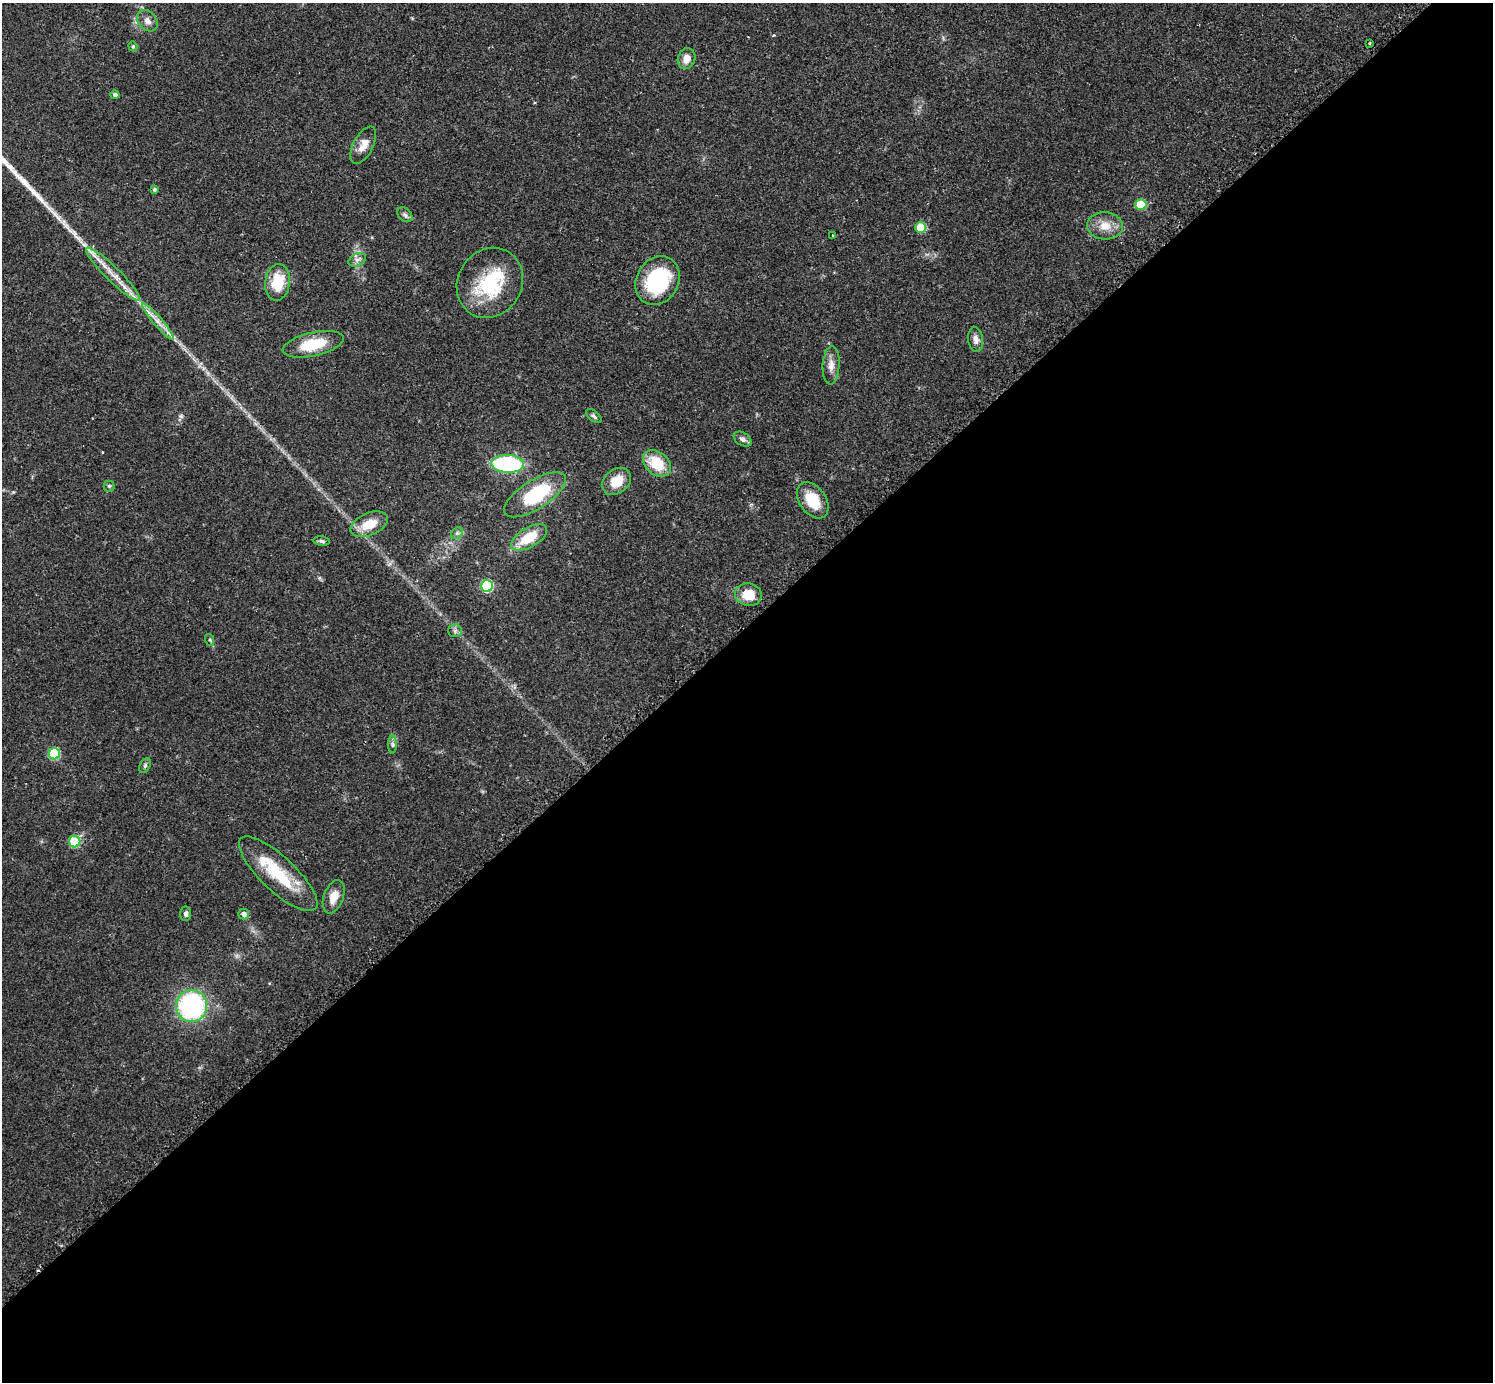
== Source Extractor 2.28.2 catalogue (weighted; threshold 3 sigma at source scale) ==
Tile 15 of 4 x 4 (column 3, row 4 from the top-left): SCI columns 3010-4500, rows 188-1567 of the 6041 x 6040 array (HDU 1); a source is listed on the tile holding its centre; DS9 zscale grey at full resolution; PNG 1495 x 1384 px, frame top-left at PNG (2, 3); each listed source drawn as its Kron ellipse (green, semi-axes under 4 px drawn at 4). Shown black and unused: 55% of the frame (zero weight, under 2 of 3 exposures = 2% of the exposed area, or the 3 px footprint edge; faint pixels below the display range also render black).
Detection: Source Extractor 2.28.2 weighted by HDU 2 'WHT'; one run over the whole footprint, this tile lists its part. Background 0.0786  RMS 0.0055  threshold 0.0247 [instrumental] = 3 sigma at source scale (4.5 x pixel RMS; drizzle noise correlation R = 1.50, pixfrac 1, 0.05/0.05 arcsec/px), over >= 5 px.
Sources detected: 48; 1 inside a brighter object's white glare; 1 cosmic-ray / hot-pixel residue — neither listed nor drawn; the other 46 listed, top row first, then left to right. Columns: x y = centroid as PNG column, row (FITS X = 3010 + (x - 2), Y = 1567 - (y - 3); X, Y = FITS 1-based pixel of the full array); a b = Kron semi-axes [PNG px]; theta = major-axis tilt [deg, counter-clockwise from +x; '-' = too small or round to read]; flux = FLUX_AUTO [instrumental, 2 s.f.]
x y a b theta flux
147 21 12 9 -49 3.3
1369 43 3 2 - 0.87
133 46 5 4 - 0.75
686 59 10 8 71 5.2
115 95 4 4 - 1.9
363 145 20 10 63 5.6
154 189 4 4 - 0.98
1141 205 5 5 - 18
405 215 8 6 -44 1.5
1105 226 18 13 -4 8
920 228 5 5 - 18
833 235 3 3 - 1.9
357 260 9 6 28 2
113 274 37 7 -45 9.6
657 281 25 21 61 48
277 282 18 12 82 17
490 283 36 32 58 36
158 322 24 4 -50 5.4
976 339 12 7 -82 3.2
313 344 31 11 13 20
831 365 19 8 87 4.7
594 416 9 5 -40 1.2
742 439 10 6 -34 2.3
657 463 15 11 -40 17
508 464 16 9 -3 66
616 481 16 12 38 10
109 486 5 5 - 0.94
535 495 35 14 32 38
813 500 20 13 -55 15
369 524 19 11 23 12
457 533 6 5 - 1.2
529 537 20 10 31 16
322 541 8 4 -7 1.2
487 586 6 6 - 45
748 595 13 11 -11 11
455 631 7 6 - 1.5
210 640 6 4 -72 0.78
393 744 9 4 -90 1.3
54 754 5 5 - 39
145 766 8 5 64 1.1
75 842 5 5 - 29
278 874 51 17 -43 27
334 897 17 9 70 7.2
186 914 7 5 86 1.3
244 914 5 5 - 2.5
191 1006 16 15 - 88